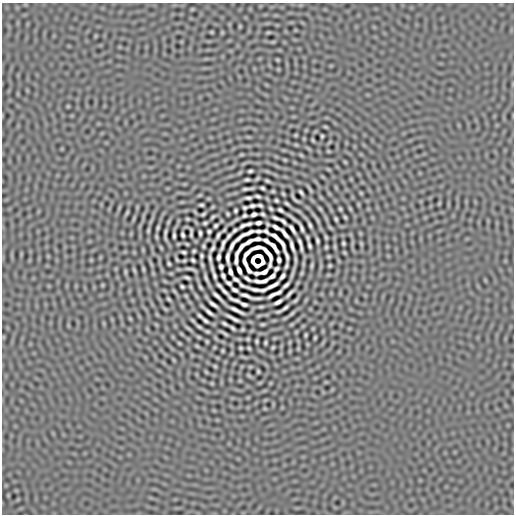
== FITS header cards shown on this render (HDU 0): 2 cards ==
NAXIS1  =                  512
NAXIS2  =                  512

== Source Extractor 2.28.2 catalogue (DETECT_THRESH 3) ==
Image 512 x 512 px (HDU 0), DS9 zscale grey, 1 PNG px = 1 image px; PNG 516 x 516 px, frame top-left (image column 1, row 512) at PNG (2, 3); no overlay
Background 2.10e-06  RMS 2.1e-04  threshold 6.40e-04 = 3 sigma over >= 5 px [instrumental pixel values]
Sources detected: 205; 8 with non-positive FLUX_AUTO (blend fragments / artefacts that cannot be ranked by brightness) are not listed; the other 197 listed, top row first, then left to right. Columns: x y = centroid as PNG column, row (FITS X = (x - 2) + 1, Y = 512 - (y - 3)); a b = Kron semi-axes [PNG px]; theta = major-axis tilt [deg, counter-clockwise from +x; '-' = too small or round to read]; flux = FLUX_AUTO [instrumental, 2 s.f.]
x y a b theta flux
240 26 6 3 72 0.012
211 32 3 2 - 0.015
268 32 7 3 8 0.015
277 60 3 2 - 0.012
68 106 4 3 - 0.014
296 135 3 2 - 0.014
322 136 3 3 - 0.017
313 140 4 2 - 0.016
296 145 6 4 -19 0.012
241 155 7 3 19 0.014
301 155 6 3 -45 0.015
285 160 6 3 -18 0.012
345 162 5 3 - 0.015
328 169 6 4 -19 0.011
250 171 4 3 - 0.024
267 171 7 4 -19 0.015
257 178 4 2 - 0.017
247 179 5 3 - 0.024
267 181 5 3 - 0.021
262 188 4 3 - 0.022
245 189 6 3 5 0.029
273 191 3 3 - 0.017
301 192 6 3 -53 0.027
361 193 5 3 - 0.014
283 194 3 2 - 0.015
258 196 5 3 - 0.027
248 198 7 3 -1 0.032
295 199 11 2 -48 0.022
276 200 4 3 - 0.02
439 203 5 3 - 0.013
287 204 5 3 - 0.022
201 205 5 3 - 0.023
260 205 5 3 - 0.024
252 206 6 3 5 0.032
245 207 4 3 - 0.022
271 208 4 3 - 0.021
320 209 4 2 - 0.017
340 209 3 2 - 0.016
235 210 3 3 - 0.02
280 210 6 3 -35 0.029
127 212 4 2 - 0.016
195 212 8 3 -58 0.013
203 214 5 2 - 0.019
228 214 4 2 - 0.017
254 214 5 3 - 0.034
262 214 4 3 - 0.022
244 216 4 3 - 0.023
213 217 5 3 - 0.02
345 217 4 2 - 0.017
276 218 7 3 -19 0.029
134 219 9 3 69 0.022
187 219 3 2 - 0.016
336 219 4 3 - 0.02
235 220 13 2 35 0.039
317 220 11 4 -60 0.026
283 221 7 3 -42 0.032
205 223 4 3 - 0.021
258 223 5 3 - 0.036
249 224 5 3 - 0.028
310 225 6 2 -67 0.029
216 226 4 3 - 0.023
243 226 6 3 27 0.031
276 227 7 3 -31 0.043
330 227 9 3 -45 0.014
158 228 4 2 - 0.02
301 228 12 3 -63 0.048
292 229 9 3 -58 0.043
148 230 4 3 - 0.017
224 230 4 2 - 0.015
235 230 6 3 39 0.027
209 231 4 3 - 0.023
258 231 7 3 2 0.032
266 231 7 3 -37 0.012
191 233 9 3 -89 0.026
200 233 5 3 - 0.027
284 233 11 3 -50 0.053
165 234 11 2 89 0.032
174 235 6 3 90 0.028
183 235 5 3 - 0.026
218 235 7 3 62 0.031
245 235 21 3 29 0.003
229 236 7 3 54 0.031
275 236 10 3 -38 0.047
156 237 7 3 -81 0.017
326 237 3 2 - 0.016
257 239 7 3 7 0.035
266 241 6 3 -32 0.031
317 241 5 3 - 0.027
249 242 8 3 35 0.044
343 243 4 3 - 0.021
361 243 5 3 - 0.016
187 244 4 2 - 0.015
223 244 11 3 71 0.042
300 244 13 3 -75 0.052
232 245 9 3 62 0.05
309 245 6 3 -70 0.029
203 246 4 3 - 0.019
292 246 11 3 -73 0.057
335 246 7 3 -82 0.016
242 247 10 3 52 0.032
257 247 10 3 11 0.039
274 247 12 3 -52 0.048
326 247 3 3 - 0.017
212 248 7 3 58 0.031
194 251 4 3 - 0.018
183 252 5 3 - 0.024
247 253 10 3 47 0.038
201 256 4 3 - 0.021
218 257 6 3 82 0.038
228 257 12 3 88 0.035
236 257 13 3 84 0.0034
210 258 12 2 -80 0.047
177 260 4 2 - 0.015
184 260 3 2 - 0.015
193 260 4 3 - 0.023
279 260 5 3 - 0.035
245 263 8 3 -70 0.037
169 264 4 3 - 0.019
202 265 4 2 - 0.017
257 265 6 3 -10 0.001
312 265 8 3 85 0.021
330 266 3 3 - 0.017
221 267 5 4 - 0.03
143 269 8 3 -79 0.02
191 269 11 2 -14 0.031
276 269 5 3 - 0.03
134 270 6 3 -55 0.018
239 270 8 3 -68 0.051
249 270 7 3 -56 0.03
125 272 7 4 -82 0.016
230 272 6 3 -74 0.048
214 275 8 3 -73 0.042
223 276 6 3 -64 0.032
272 276 7 3 33 0.026
282 276 6 3 54 0.036
187 277 5 3 - 0.027
206 278 8 2 -72 0.032
236 279 7 3 -32 0.028
247 279 7 2 -35 0.035
229 283 6 3 -32 0.03
102 285 5 3 - 0.011
219 285 6 2 -43 0.031
242 285 11 3 -24 0.0043
273 285 12 3 28 0.054
286 285 7 3 41 0.039
182 286 4 3 - 0.021
191 287 7 3 -71 0.015
200 287 5 2 - 0.021
255 289 11 3 -14 0.045
235 290 6 3 -26 0.033
263 290 8 3 9 0.026
224 291 8 3 -43 0.039
289 293 9 2 46 0.04
274 294 15 3 25 0.059
246 296 12 3 -20 0.06
218 297 13 3 -44 0.06
258 298 8 2 2 0.033
169 299 4 2 - 0.019
234 300 13 3 -23 0.038
278 302 8 3 29 0.047
213 304 9 3 -35 0.047
244 304 6 3 -16 0.033
261 306 8 3 5 0.022
285 308 7 3 35 0.036
165 309 8 3 -45 0.015
236 310 15 3 -26 0.073
209 312 9 3 -38 0.047
292 313 8 3 45 0.022
200 316 6 2 -44 0.025
130 318 5 3 - 0.011
233 318 14 3 -28 0.061
205 321 6 3 -36 0.03
225 324 5 3 - 0.027
262 324 4 3 - 0.017
199 327 6 3 -34 0.027
188 328 11 3 -34 0.023
232 328 6 3 -41 0.027
242 329 3 2 - 0.015
224 333 8 2 -31 0.029
306 335 3 2 - 0.014
199 337 4 2 - 0.015
315 338 4 2 - 0.016
248 339 3 2 - 0.015
207 341 3 2 - 0.015
257 341 4 3 - 0.019
179 343 5 3 - 0.016
265 343 4 3 - 0.018
197 346 6 3 -44 0.016
273 347 4 2 - 0.015
240 348 3 2 - 0.016
249 348 3 2 - 0.015
223 351 3 2 - 0.015
174 360 6 3 -71 0.012
215 366 3 2 - 0.014
258 371 4 3 - 0.018
206 372 5 3 - 0.014
249 375 6 4 -45 0.014
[8 non-positive-flux detections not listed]